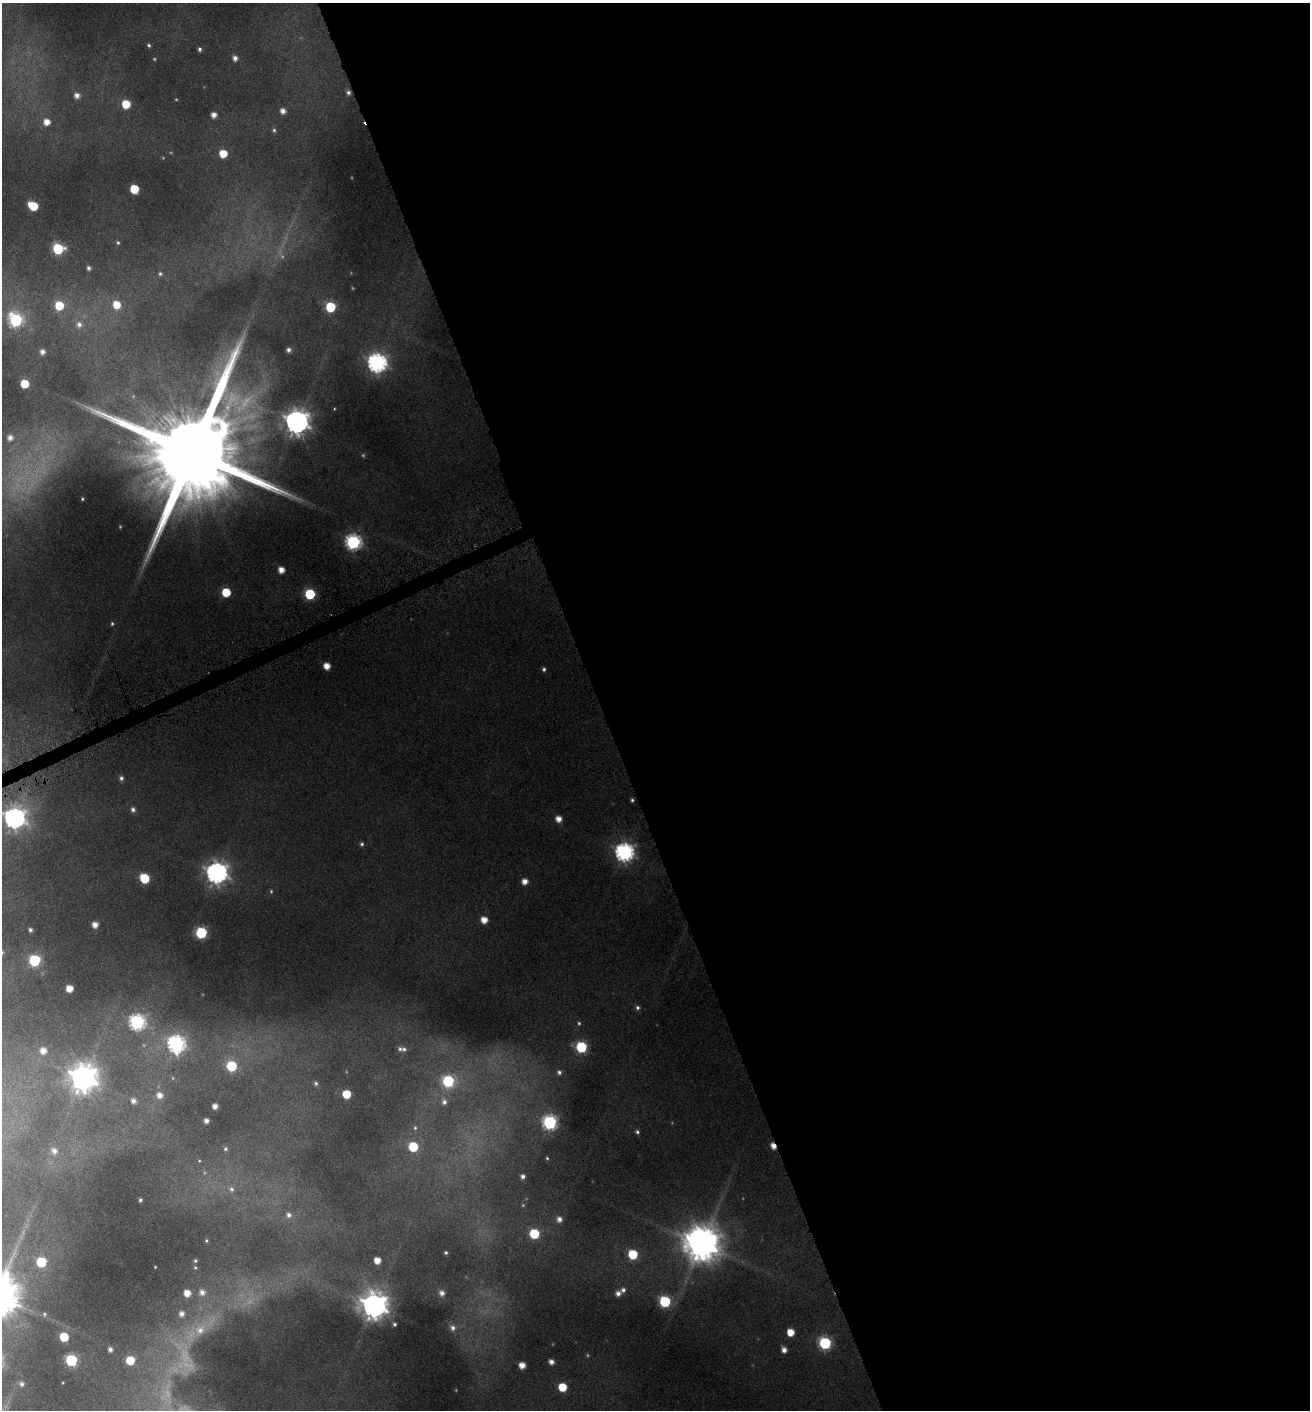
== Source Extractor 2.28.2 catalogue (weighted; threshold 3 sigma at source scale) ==
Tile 8 of 4 x 4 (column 4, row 2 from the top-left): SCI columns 4090-5397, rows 2818-4225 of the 5492 x 5671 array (HDU 1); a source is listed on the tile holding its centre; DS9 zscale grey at full resolution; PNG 1312 x 1412 px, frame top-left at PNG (2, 3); no overlay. Shown black and unused: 55% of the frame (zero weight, under 4 of 8 exposures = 2% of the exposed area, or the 3 px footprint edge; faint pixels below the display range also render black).
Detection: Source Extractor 2.28.2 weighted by HDU 2 'WHT'; one run over the whole footprint, this tile lists its part. Background 0.0951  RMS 0.0097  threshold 0.0395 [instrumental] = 3 sigma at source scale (4.09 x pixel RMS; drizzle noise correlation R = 1.36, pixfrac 0.8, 0.0396/0.0396 arcsec/px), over >= 5 px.
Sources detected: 136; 15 too faint to see at this stretch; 1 cosmic-ray / hot-pixel residue — not listed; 2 inside a brighter listed object's ellipse — not listed separately; the other 118 listed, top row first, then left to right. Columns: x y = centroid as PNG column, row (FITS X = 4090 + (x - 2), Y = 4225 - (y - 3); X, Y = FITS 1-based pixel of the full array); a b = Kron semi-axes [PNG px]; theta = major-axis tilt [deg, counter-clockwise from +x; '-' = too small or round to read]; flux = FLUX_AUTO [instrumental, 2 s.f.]
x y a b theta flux
149 45 5 4 - 1.8
200 49 5 4 - 2.3
235 58 5 4 - 5.1
348 92 4 4 - 2.4
77 95 6 6 - 6.1
126 104 6 6 - 30
283 111 5 5 - 6.2
214 115 5 5 - 6.3
47 122 7 6 - 11
274 130 6 5 - 1.8
223 153 6 6 - 23
134 189 6 6 - 36
33 206 7 6 - 39
118 243 5 5 - 1.7
58 249 7 6 - 85
89 268 4 4 - 2.7
160 274 6 6 - 2.1
59 305 6 6 - 31
116 305 8 7 - 18
330 307 6 6 - 64
16 320 7 7 - 170
79 324 8 7 - 4.9
288 350 5 5 - 3.6
42 352 5 5 - 5.1
377 363 8 7 - 460
24 384 6 5 - 35
334 409 2 2 - 0.72
297 422 8 8 - 1000
10 437 6 6 - 5.7
192 453 40 23 -71 36000
82 499 3 2 - 0.72
353 542 7 7 - 260
281 570 5 5 - 11
226 592 6 6 - 37
310 594 6 6 - 76
112 624 5 4 - 1.5
327 666 5 5 - 12
544 669 5 4 - 2.3
121 778 5 5 - 2.9
632 800 5 4 - 1.9
133 810 5 5 - 3.7
14 818 9 8 - 640
559 819 6 5 - 9.1
362 844 5 5 - 2.2
624 852 8 7 - 420
217 873 8 8 - 690
144 878 7 6 - 43
525 881 6 5 - 8.8
484 920 6 5 - 13
95 925 5 5 - 7.7
30 930 4 4 - 2.3
201 933 6 6 - 100
35 960 6 6 - 110
69 988 5 5 - 13
638 1008 6 6 - 2.6
137 1022 7 7 - 260
579 1023 6 5 - 1.9
176 1044 8 8 - 340
581 1047 6 6 - 82
404 1049 6 5 - 2.3
43 1051 6 6 - 9
231 1066 6 6 - 58
559 1072 7 7 - 3.9
83 1078 10 9 - 1500
448 1081 7 6 - 100
316 1083 6 5 - 2.1
346 1094 6 6 - 27
160 1095 7 6 - 7.8
133 1101 6 5 - 4.8
444 1102 7 6 - 3.6
215 1106 5 4 - 6
206 1121 4 4 - 5
550 1122 7 7 - 190
415 1128 6 5 - 1.8
637 1132 5 4 - 2.1
773 1146 5 4 - 8.7
413 1147 6 6 - 48
225 1149 6 6 - 2.2
54 1151 9 8 - 6.8
547 1158 4 4 - 1.1
199 1161 5 4 - 1.2
523 1176 4 4 - 3.7
231 1189 8 8 - 4.8
140 1200 4 3 - 1.8
289 1215 8 7 - 5.2
559 1219 6 5 - 5.2
534 1234 6 6 - 56
206 1240 5 5 - 1.3
701 1244 13 11 -58 2600
446 1252 3 3 - 1.5
633 1254 6 6 - 47
377 1260 5 5 - 12
195 1261 5 4 - 1.5
41 1262 6 6 - 56
155 1267 2 2 - 0.64
195 1267 5 4 - 1.2
202 1292 8 7 - 7.2
187 1293 6 6 - 12
442 1293 7 6 - 5.8
618 1293 6 6 - 5.3
665 1301 6 6 - 97
374 1306 9 9 - 1300
44 1314 6 5 - 1.5
181 1314 7 6 - 6.1
394 1324 4 3 - 1.6
202 1328 54 16 36 59
453 1328 9 7 -54 5.6
790 1332 6 5 - 17
64 1337 6 6 - 35
825 1343 7 6 - 130
110 1349 5 4 - 3.8
784 1350 6 5 - 6.5
71 1360 6 6 - 110
130 1360 6 6 - 30
551 1362 5 5 - 6
522 1365 5 5 - 11
21 1384 6 5 - 3.3
562 1387 6 6 - 29
Overlapping masked pixels (flux is a lower limit): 1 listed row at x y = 773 1146
Isophote crosses this tile's border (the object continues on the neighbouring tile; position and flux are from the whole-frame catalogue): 1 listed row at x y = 14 818